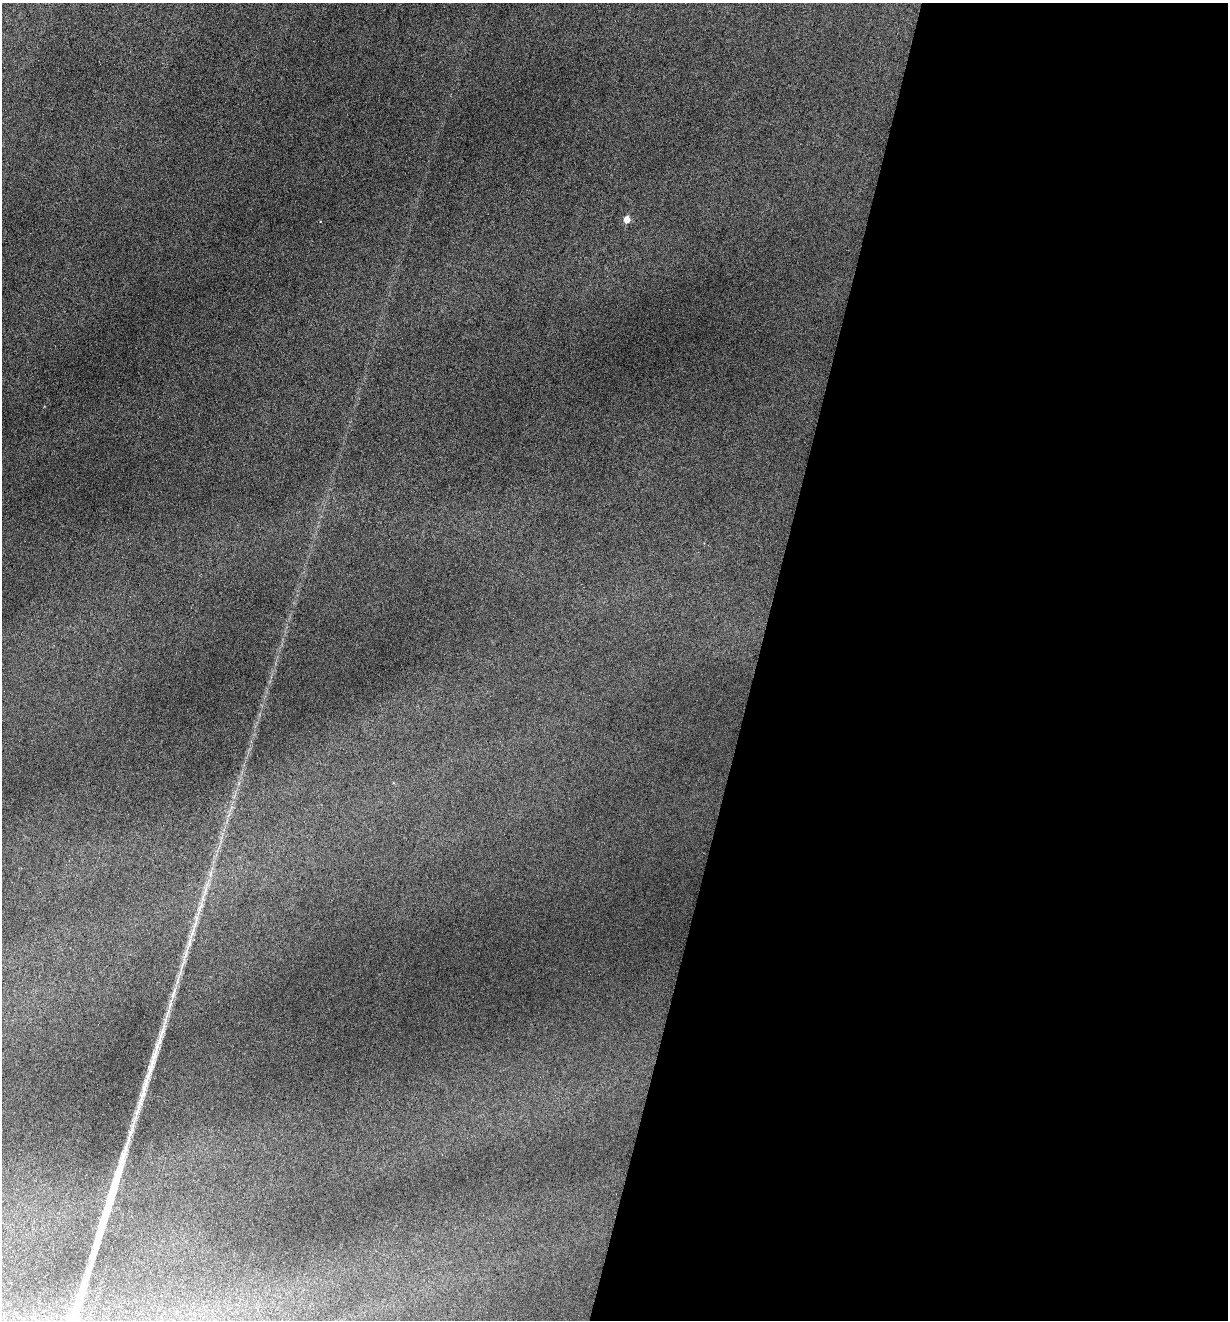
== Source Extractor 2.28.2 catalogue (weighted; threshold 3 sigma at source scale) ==
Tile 12 of 4 x 4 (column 4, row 3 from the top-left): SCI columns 3813-5038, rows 1322-2639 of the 5297 x 5275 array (HDU 1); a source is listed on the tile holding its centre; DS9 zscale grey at full resolution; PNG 1230 x 1322 px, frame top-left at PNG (2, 3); no overlay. Shown black and unused: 38% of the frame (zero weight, under 3 of 6 exposures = <1% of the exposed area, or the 3 px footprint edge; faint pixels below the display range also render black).
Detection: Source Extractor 2.28.2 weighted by HDU 2 'WHT'; one run over the whole footprint, this tile lists its part. Background 0.0601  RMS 0.0063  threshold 0.0259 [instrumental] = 3 sigma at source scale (4.09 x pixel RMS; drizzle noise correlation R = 1.36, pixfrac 0.8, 0.05/0.05 arcsec/px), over >= 5 px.
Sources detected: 7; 1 inside a brighter listed object's ellipse — not listed separately; the other 6 listed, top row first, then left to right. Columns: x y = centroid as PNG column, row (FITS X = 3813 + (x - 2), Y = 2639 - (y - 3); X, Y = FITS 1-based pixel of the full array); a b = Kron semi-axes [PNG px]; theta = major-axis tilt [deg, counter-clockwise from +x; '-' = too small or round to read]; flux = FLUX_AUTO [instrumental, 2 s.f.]
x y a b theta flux
627 219 6 5 - 5.1
210 874 11 4 90 2
200 907 17 5 62 3.9
195 924 13 6 62 3.7
189 942 17 6 77 4.8
170 1005 14 5 70 3.7